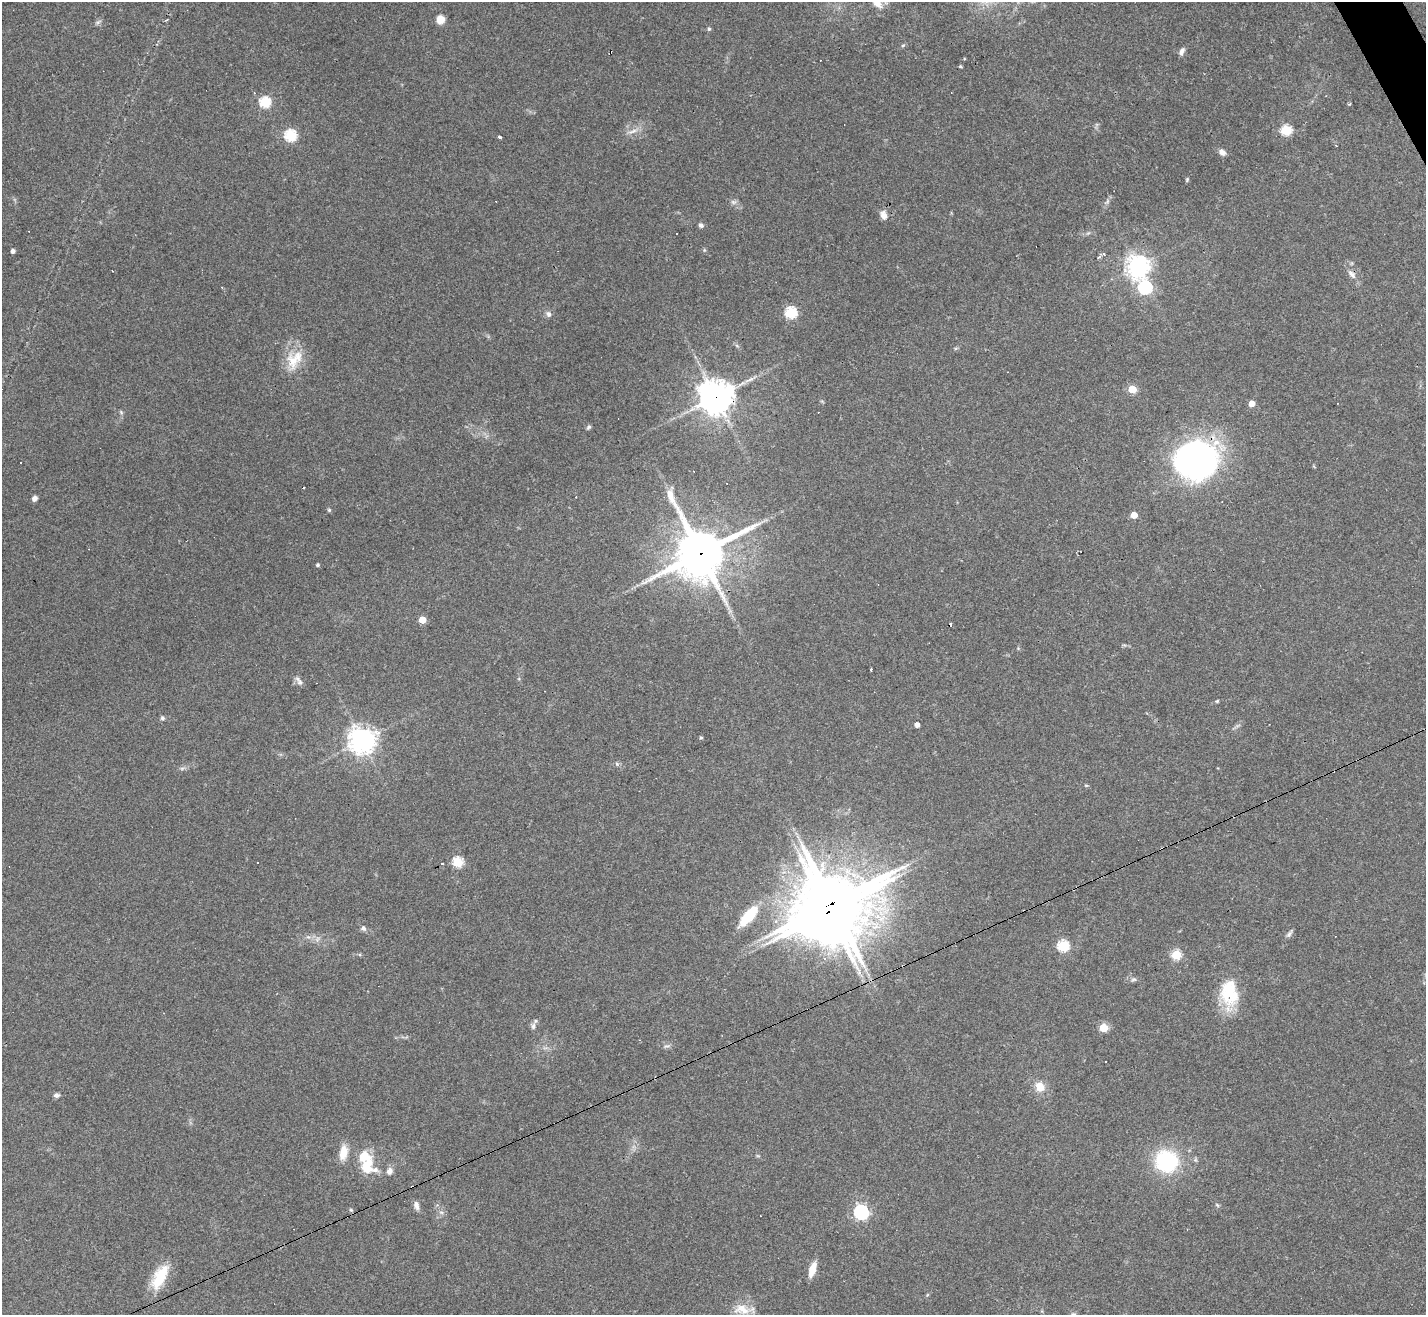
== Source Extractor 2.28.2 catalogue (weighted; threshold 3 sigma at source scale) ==
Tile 10 of 4 x 4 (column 2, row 3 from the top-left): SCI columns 1425-2848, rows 1598-2910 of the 5697 x 5686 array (HDU 1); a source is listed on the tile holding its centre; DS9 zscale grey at full resolution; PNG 1428 x 1317 px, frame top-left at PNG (2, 2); no overlay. Shown black and unused: <1% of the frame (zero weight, under 3 of 4 exposures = <1% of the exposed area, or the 3 px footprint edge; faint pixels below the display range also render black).
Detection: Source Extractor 2.28.2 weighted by HDU 2 'WHT'; one run over the whole footprint, this tile lists its part. Background 0.103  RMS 0.0059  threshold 0.0266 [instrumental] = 3 sigma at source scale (4.5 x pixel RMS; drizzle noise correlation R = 1.50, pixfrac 1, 0.05/0.05 arcsec/px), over >= 5 px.
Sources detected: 96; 13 cosmic-ray / hot-pixel residue — not listed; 2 inside a brighter listed object's ellipse — not listed separately; the other 81 listed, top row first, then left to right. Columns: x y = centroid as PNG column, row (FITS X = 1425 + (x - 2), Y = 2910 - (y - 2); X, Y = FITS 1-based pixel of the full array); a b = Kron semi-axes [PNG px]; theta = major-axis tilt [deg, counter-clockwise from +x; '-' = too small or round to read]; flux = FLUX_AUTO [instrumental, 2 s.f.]
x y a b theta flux
877 2 16 10 -59 6.6
440 19 9 8 - 6
98 22 9 4 35 1.3
709 29 5 5 - 1
903 45 6 3 19 0.7
1182 51 10 5 65 2.4
960 66 4 3 - 0.89
254 93 4 3 - 0.63
265 102 5 5 - 50
1286 130 5 5 - 50
633 131 15 5 20 3
291 135 6 6 - 65
500 137 3 3 - 1.8
1222 152 9 6 -38 2.7
1187 180 6 3 55 0.67
1107 201 7 5 59 1.4
733 202 9 5 -23 1.9
883 215 11 8 -78 3.6
701 225 6 6 - 1.7
704 250 5 5 - 0.77
13 251 4 4 - 2.5
1104 253 4 3 - 1
1138 266 8 7 - 470
1352 274 13 7 -45 3.3
1145 287 7 6 - 95
791 313 6 5 - 63
548 314 8 7 - 1.9
737 346 6 4 -20 0.89
294 360 30 19 59 16
1132 389 5 5 - 21
716 397 11 11 - 1100
1252 403 5 4 - 6.6
121 412 7 4 -46 0.89
588 427 7 4 52 1.1
1196 459 38 33 12 220
576 497 3 2 - 0.49
35 498 6 5 - 2.3
329 510 5 5 - 0.8
1134 515 5 4 - 8.5
700 553 18 18 - 2400
318 565 4 4 - 1.1
422 620 5 5 - 12
871 669 3 3 - 1.2
299 681 14 6 -53 2.3
1217 701 4 4 - 0.7
162 718 6 5 - 1.1
917 725 4 4 - 3.5
701 738 4 4 - 0.86
362 741 9 9 - 560
617 764 6 5 - 1
182 768 7 4 19 1.1
1086 785 6 4 -1 0.67
257 862 3 2 - 0.59
458 862 5 5 - 47
832 903 26 19 4 3400
748 916 30 10 49 22
363 928 7 6 - 1.9
1289 934 11 5 55 1.7
317 939 7 5 48 1.7
1063 946 6 5 - 56
1176 955 5 5 - 36
1133 979 8 6 21 1.3
1229 993 36 21 -86 27
533 1026 10 7 81 2.1
1103 1028 5 5 - 23
667 1046 11 3 12 1.3
1040 1087 13 10 -50 7.7
56 1095 6 5 - 2.1
343 1152 20 10 81 7.8
758 1156 6 4 -18 0.68
1167 1161 20 19 - 57
367 1166 24 20 84 18
389 1171 9 7 70 3.1
416 1205 11 6 -80 2.7
1217 1205 7 4 -45 0.89
351 1210 6 4 -45 0.8
441 1212 6 4 -18 1.1
861 1212 6 6 - 150
812 1269 17 7 72 7.2
160 1277 32 14 61 19
742 1309 26 14 -10 10
Overlapping masked pixels (flux is a lower limit): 4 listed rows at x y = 716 397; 1196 459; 700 553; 832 903
Isophote crosses this tile's border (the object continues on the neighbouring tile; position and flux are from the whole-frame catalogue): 1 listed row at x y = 877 2